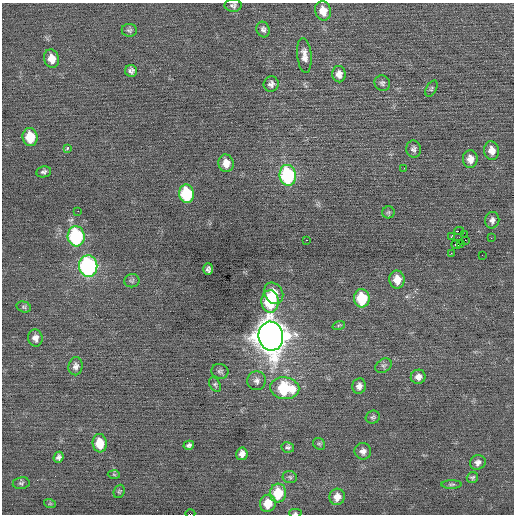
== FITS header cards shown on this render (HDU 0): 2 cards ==
NAXIS1  =                  512 / Axis length
NAXIS2  =                  512 / Axis length

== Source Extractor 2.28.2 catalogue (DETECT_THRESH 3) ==
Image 512 x 512 px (HDU 0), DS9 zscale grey, 1 PNG px = 1 image px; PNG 516 x 516 px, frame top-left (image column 1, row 512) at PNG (2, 3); each listed source drawn as its Kron ellipse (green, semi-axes under 4 px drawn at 4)
Background -0.03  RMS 0.69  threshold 2.08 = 3 sigma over >= 5 px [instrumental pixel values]
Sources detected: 75; all 75 listed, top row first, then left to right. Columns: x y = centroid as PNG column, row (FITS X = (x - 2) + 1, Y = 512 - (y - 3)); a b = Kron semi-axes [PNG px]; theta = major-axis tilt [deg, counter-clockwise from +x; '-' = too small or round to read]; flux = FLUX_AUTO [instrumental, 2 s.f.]
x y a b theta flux
233 6 8 6 -1 140
323 11 10 8 -74 550
263 29 8 6 -72 150
129 30 7 6 - 110
304 55 17 7 -84 340
51 59 9 7 -74 470
131 71 6 6 - 150
339 74 8 6 -89 280
382 83 8 7 - 120
271 84 8 7 - 180
431 89 9 5 61 86
30 137 9 7 -84 1200
67 148 4 3 - 130
413 149 8 7 - 150
492 151 9 7 -80 410
470 159 9 7 88 420
226 163 9 7 -80 490
404 168 2 2 - 180
44 172 7 5 12 120
288 175 10 8 -82 5400
186 194 9 7 -83 3100
78 211 2 2 - 51
388 212 6 6 - 78
492 220 8 7 - 180
459 231 5 2 - 1200
465 235 3 2 - 720
76 236 10 8 -85 4700
451 237 2 2 - 780
491 238 2 2 - 89
306 240 2 2 - 290
465 240 2 2 - 65
461 243 4 2 - 80
456 245 4 3 - 320
451 253 3 2 - 84
482 255 2 2 - 28
88 266 11 9 -88 8600
208 269 6 5 - 120
397 280 9 7 -88 560
132 281 8 6 10 100
274 293 11 9 -58 610
362 298 9 8 - 1900
270 301 11 8 -87 2500
24 307 7 5 -16 89
339 325 6 4 18 64
271 336 14 12 -82 84000
35 338 8 7 - 250
76 366 9 7 80 190
383 366 9 6 32 120
220 371 8 7 - 130
418 377 7 7 - 270
257 381 9 9 - 220
215 384 7 5 -63 88
359 386 8 6 72 240
285 388 14 11 -7 2900
373 417 7 6 - 97
100 443 9 7 -84 930
319 444 6 5 - 78
189 445 5 4 - 130
288 447 6 5 - 110
363 451 8 8 - 220
242 454 6 5 - 260
58 457 5 5 - 140
478 462 8 7 - 230
114 474 6 4 -3 67
290 477 7 6 - 100
472 477 6 5 - 88
21 483 8 6 10 99
452 484 10 3 1 76
119 491 7 5 69 69
278 493 9 8 - 1500
337 497 8 7 - 430
268 503 8 8 - 880
50 504 6 3 -18 48
295 513 6 4 -1 75
190 514 5 2 - 270
At the frame edge (FLAGS 8, measured only in part): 2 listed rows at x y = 295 513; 190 514